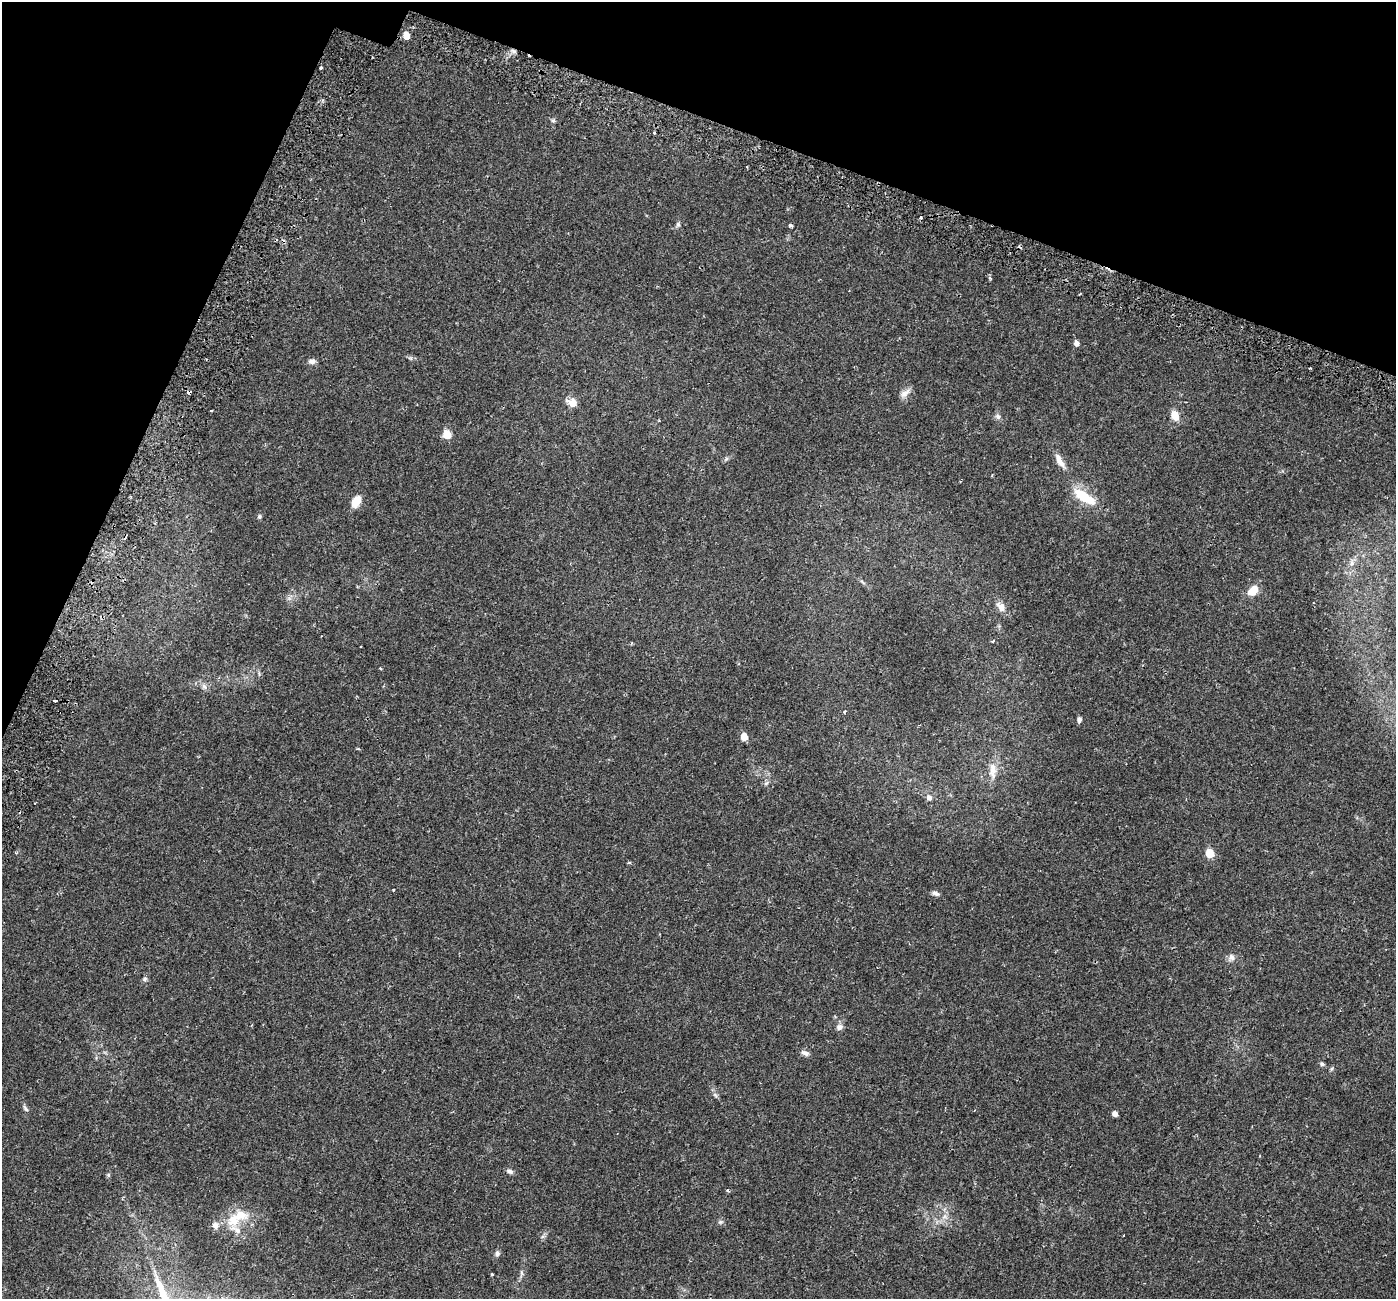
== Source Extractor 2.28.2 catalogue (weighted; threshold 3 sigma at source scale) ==
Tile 2 of 4 x 4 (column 2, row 1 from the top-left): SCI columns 1465-2858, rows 4185-5481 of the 5723 x 5838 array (HDU 1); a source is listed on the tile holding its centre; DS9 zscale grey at full resolution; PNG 1398 x 1301 px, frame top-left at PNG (2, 2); no overlay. Shown black and unused: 18% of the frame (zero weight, under 2 of 3 exposures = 5% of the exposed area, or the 3 px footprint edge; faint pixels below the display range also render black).
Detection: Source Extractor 2.28.2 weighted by HDU 2 'WHT'; one run over the whole footprint, this tile lists its part. Background 0.0319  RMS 0.0039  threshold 0.0175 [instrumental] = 3 sigma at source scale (4.5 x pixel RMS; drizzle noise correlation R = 1.50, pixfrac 1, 0.0396/0.0396 arcsec/px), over >= 5 px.
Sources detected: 67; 8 cosmic-ray / hot-pixel residue — not listed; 3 inside a brighter listed object's ellipse — not listed separately; the other 56 listed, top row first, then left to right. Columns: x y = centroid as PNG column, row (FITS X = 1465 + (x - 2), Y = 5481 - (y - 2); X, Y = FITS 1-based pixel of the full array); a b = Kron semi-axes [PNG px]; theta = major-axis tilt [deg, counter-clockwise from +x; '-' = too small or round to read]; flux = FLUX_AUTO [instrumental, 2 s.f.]
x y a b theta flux
406 36 5 5 - 5.6
321 68 3 3 - 0.97
553 121 6 5 - 0.62
654 133 3 3 - 0.51
921 217 3 3 - 3.4
678 225 7 5 71 0.73
791 225 4 3 - 1.3
990 278 5 4 - 0.54
1080 294 3 2 - 0.41
1076 343 5 5 - 1.7
312 361 9 7 3 1.4
905 393 16 8 40 2.1
572 402 12 10 -26 3.3
998 416 8 7 - 1.1
1175 416 10 8 -66 4.2
447 434 6 5 - 9.8
726 459 6 4 45 0.62
1060 461 21 7 -59 3
992 475 3 2 - 0.35
1084 497 30 11 -32 11
356 501 14 8 57 4.6
259 516 5 5 - 0.59
1352 563 8 6 88 1.3
862 582 11 3 -41 0.71
1253 590 12 8 40 5
1001 607 14 9 -53 2.6
992 641 5 3 - 0.43
204 687 9 6 -49 1.3
56 701 4 3 - 7.7
1079 719 5 5 - 1.2
744 737 5 5 - 6.2
358 749 4 3 - 0.41
993 771 25 9 -87 4.1
766 783 7 5 30 0.72
929 797 7 6 - 1.4
1210 853 6 5 - 12
393 890 3 2 - 0.31
935 893 10 5 -25 1.1
1231 957 10 8 -79 1.6
145 979 7 5 24 0.69
839 1027 9 8 - 1.4
805 1053 11 6 -15 1.3
1322 1064 6 5 - 0.64
715 1095 7 4 -70 0.68
25 1108 11 5 -53 0.84
1115 1114 5 5 - 1.8
510 1171 9 6 -13 1
108 1175 6 5 - 0.52
728 1190 4 3 - 0.72
234 1219 25 18 56 8.9
720 1222 7 5 11 0.69
1123 1235 3 2 - 0.36
497 1253 8 6 89 0.94
155 1272 7 4 -72 0.81
521 1273 8 4 -81 0.7
492 1274 3 3 - 0.37